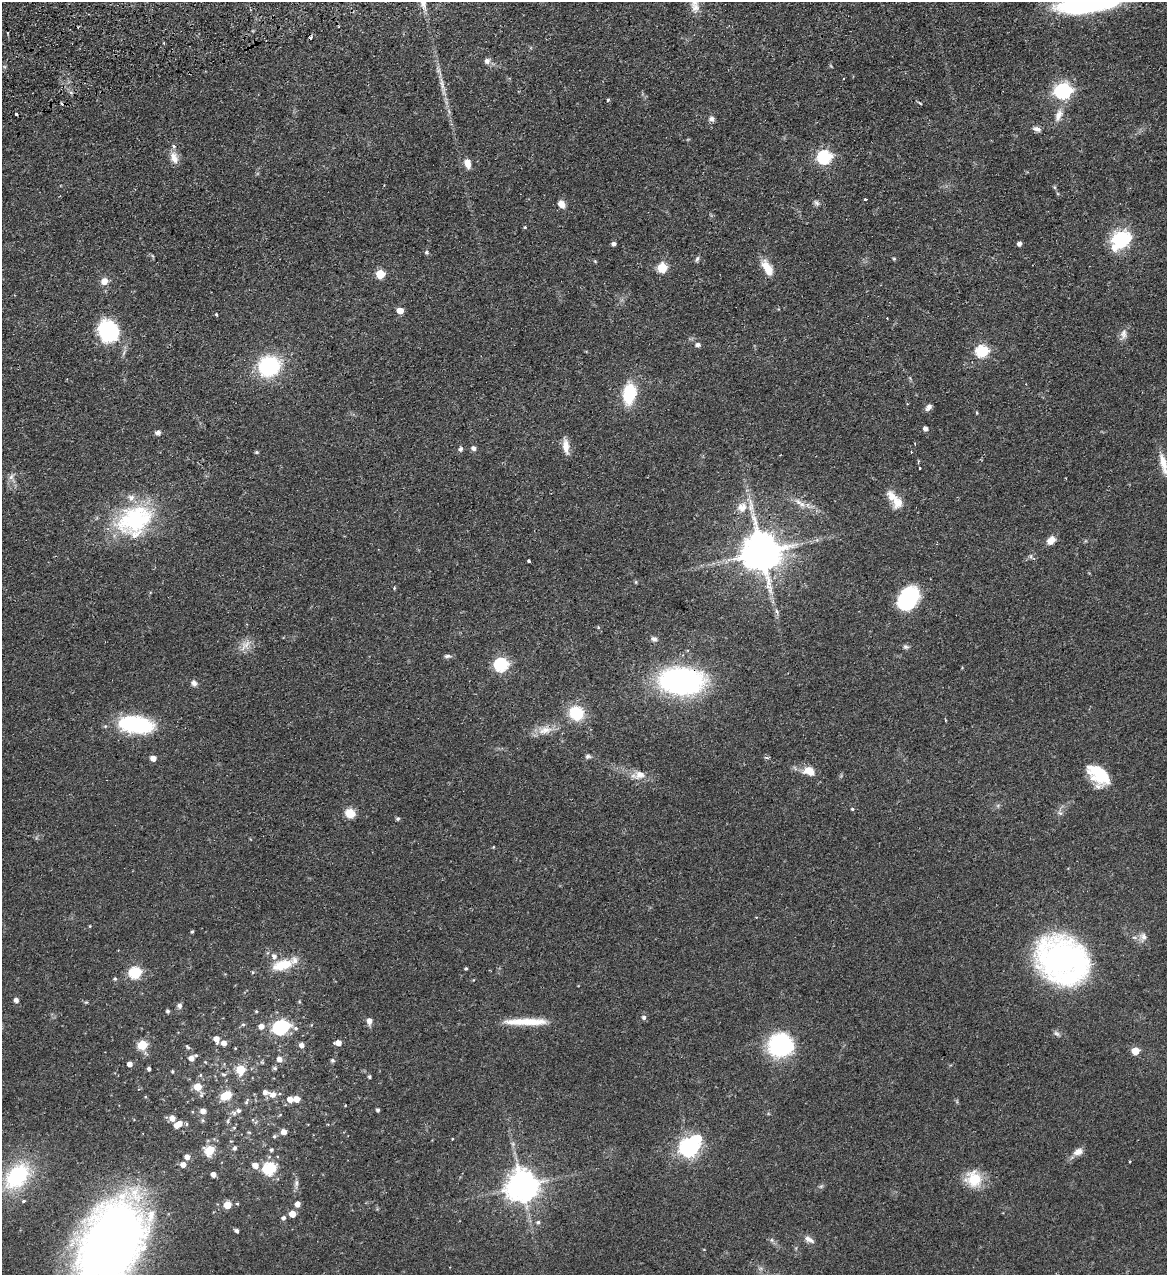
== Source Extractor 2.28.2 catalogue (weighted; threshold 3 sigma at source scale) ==
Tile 11 of 4 x 4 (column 3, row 3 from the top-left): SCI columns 2496-3660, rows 1330-2602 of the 5107 x 5203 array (HDU 1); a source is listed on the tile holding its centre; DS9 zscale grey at full resolution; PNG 1169 x 1277 px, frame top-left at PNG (2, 2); no overlay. Shown black and unused: <1% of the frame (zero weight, under 2 of 3 exposures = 3% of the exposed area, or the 3 px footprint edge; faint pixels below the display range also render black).
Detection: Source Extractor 2.28.2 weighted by HDU 2 'WHT'; one run over the whole footprint, this tile lists its part. Background 0.0555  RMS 0.005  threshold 0.0226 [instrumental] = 3 sigma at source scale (4.5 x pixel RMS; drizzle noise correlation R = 1.50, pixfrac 1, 0.05/0.05 arcsec/px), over >= 5 px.
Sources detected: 185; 1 too faint to see at this stretch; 3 inside a brighter object's white glare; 4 cosmic-ray / hot-pixel residue — not listed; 7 inside a brighter listed object's ellipse — not listed separately; the other 170 listed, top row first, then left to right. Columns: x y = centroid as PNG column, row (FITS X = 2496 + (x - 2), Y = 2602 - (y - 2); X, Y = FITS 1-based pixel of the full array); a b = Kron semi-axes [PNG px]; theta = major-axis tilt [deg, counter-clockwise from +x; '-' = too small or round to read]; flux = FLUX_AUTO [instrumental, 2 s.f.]
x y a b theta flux
1090 3 60 15 8 93
164 43 3 3 - 0.7
487 61 7 7 - 1.9
442 84 21 5 -78 3.9
1063 91 7 7 - 130
608 100 3 3 - 0.92
920 103 5 3 - 0.62
16 114 3 3 - 1
1058 115 19 9 70 4.5
712 119 8 7 - 1.6
1037 129 10 6 -20 1.9
824 157 7 6 - 78
174 158 16 9 -70 4.3
467 163 10 7 -74 4.4
1054 187 6 4 -71 0.6
865 199 3 3 - 0.51
816 203 9 5 -45 1.3
561 204 8 7 - 3.6
525 227 4 3 - 0.65
1121 239 9 7 40 110
614 244 4 4 - 1.5
1019 244 4 4 - 1.7
426 252 5 5 - 0.83
697 259 8 5 73 0.99
894 259 4 4 - 0.63
595 261 5 4 - 0.47
662 268 5 5 - 25
767 268 20 9 -59 7.4
380 274 5 5 - 19
104 281 9 9 - 3.6
400 311 5 5 - 6.1
216 314 3 3 - 0.5
108 331 26 22 -67 29
1123 334 17 8 78 2.8
698 345 6 5 - 1.6
982 351 6 6 - 52
269 366 20 18 29 42
629 393 17 10 82 27
928 407 9 6 51 1.9
977 413 3 3 - 0.97
925 428 5 4 - 2.1
158 433 7 6 - 1.5
566 446 19 8 -86 4.6
473 448 5 5 - 1.8
460 449 5 5 - 1.3
257 452 5 4 - 0.67
911 452 3 3 - 0.49
1163 463 28 8 -78 6
11 477 9 6 62 1.8
897 502 18 13 90 5.9
802 504 11 7 -35 3
742 507 14 12 45 5.7
751 507 24 8 -83 6.3
134 520 49 37 32 52
1051 540 9 7 45 4.7
762 552 11 11 - 1700
1031 556 7 4 72 0.85
529 561 3 3 - 1.6
636 582 6 4 -90 0.53
394 588 4 4 - 0.54
908 598 25 17 58 39
777 612 6 5 - 1.4
654 639 8 7 - 1.5
246 645 15 10 39 4.4
906 647 8 6 -22 1.2
447 656 10 5 6 1.2
501 664 6 6 - 77
681 681 39 23 -2 110
194 683 7 6 - 2
576 713 16 15 - 16
946 720 4 2 - 0.41
136 725 40 19 -7 37
545 730 21 11 12 6.2
588 756 8 5 7 1.1
766 757 6 4 -20 0.75
153 758 5 4 - 4
809 771 17 11 -16 5.7
640 775 15 12 12 5
1099 775 24 15 -43 21
852 809 4 3 - 0.79
350 813 10 9 - 7.2
1060 813 8 6 -15 1.2
398 819 5 4 - 0.74
493 847 4 4 - 0.41
90 926 4 3 - 0.35
192 931 4 3 - 0.64
1143 937 12 10 86 2.9
1062 960 39 32 -30 180
282 965 25 12 16 13
466 968 3 3 - 0.6
135 972 6 6 - 52
115 979 5 4 - 0.74
473 980 4 3 - 0.33
16 1000 4 4 - 2.1
180 1006 7 6 - 1.5
168 1011 4 4 - 1
256 1011 4 4 - 0.53
644 1017 6 5 - 1.3
369 1021 6 5 - 3.2
526 1022 53 8 0 14
243 1024 5 5 - 0.71
261 1026 6 5 - 3.2
280 1028 7 6 - 86
296 1028 6 5 - 1.1
1056 1033 9 5 -35 1.3
216 1039 6 5 - 3.6
224 1043 5 5 - 3.1
338 1043 5 4 - 3.9
142 1045 5 5 - 25
302 1045 5 5 - 2.3
781 1045 23 22 - 53
187 1047 7 4 -45 0.77
235 1048 3 3 - 0.41
1135 1051 5 5 - 10
191 1058 6 5 - 3.6
279 1059 6 5 - 3
332 1060 5 5 - 0.91
205 1062 4 3 - 0.41
130 1064 4 4 - 2.6
275 1068 6 5 - 0.84
149 1069 3 3 - 1.2
240 1070 5 5 - 22
172 1071 4 3 - 0.56
224 1074 7 4 0 0.69
200 1075 5 4 - 0.63
370 1077 4 4 - 0.76
198 1087 5 5 - 10
265 1092 6 6 - 2
201 1095 8 5 84 0.98
226 1095 7 5 21 20
273 1095 8 6 -15 3.2
290 1099 6 5 - 3.6
296 1099 5 5 - 4.3
246 1102 8 4 68 0.85
378 1110 4 3 - 1
203 1111 5 5 - 3
234 1113 7 6 - 1.2
280 1115 5 3 - 0.38
172 1118 5 5 - 3.6
202 1120 6 4 -71 0.63
228 1121 6 4 71 0.69
178 1124 9 5 30 5.7
186 1124 5 4 - 0.71
284 1132 5 5 - 3.8
274 1136 5 4 - 0.71
452 1139 3 2 - 0.32
235 1148 5 5 - 0.97
689 1149 6 5 - 120
271 1150 4 4 - 0.9
209 1151 12 11 - 7.7
1078 1152 13 8 24 3.2
187 1157 5 5 - 2.9
183 1164 5 5 - 3.2
255 1165 6 5 - 4.2
269 1169 6 6 - 55
213 1174 4 4 - 2.8
17 1176 33 22 49 40
974 1179 21 20 - 12
296 1183 8 6 71 1.4
522 1186 9 9 - 870
23 1201 4 3 - 1.1
237 1204 5 3 - 0.48
297 1204 5 5 - 2.9
227 1205 5 5 - 10
292 1214 5 5 - 6.9
284 1218 5 4 - 1.3
538 1222 6 5 - 1
236 1231 4 4 - 1.3
809 1239 15 7 -31 2.5
111 1243 74 43 63 510
Overlapping masked pixels (flux is a lower limit): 3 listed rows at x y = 762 552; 681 681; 111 1243
Isophote crosses this tile's border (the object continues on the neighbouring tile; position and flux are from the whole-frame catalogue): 2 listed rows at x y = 1090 3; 111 1243